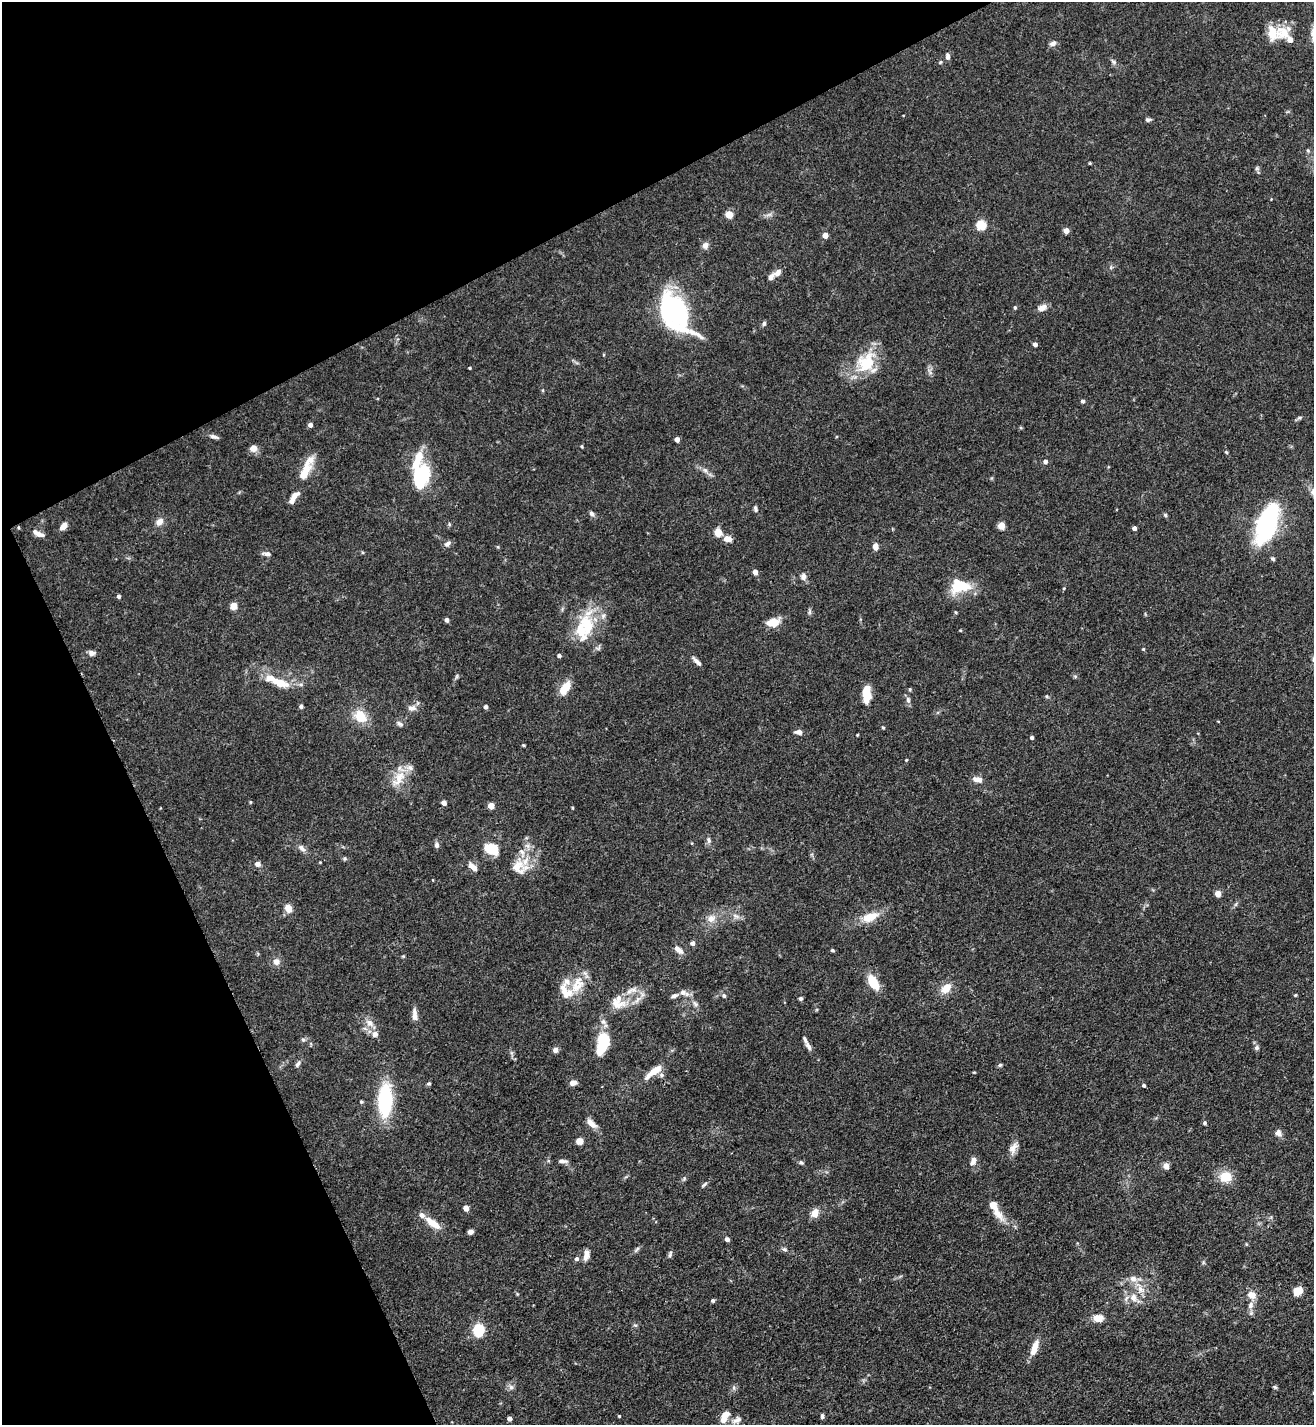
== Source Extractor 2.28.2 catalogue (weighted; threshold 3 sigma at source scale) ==
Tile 5 of 4 x 4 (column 1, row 2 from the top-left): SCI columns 153-1464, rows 2849-4271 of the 5688 x 5699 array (HDU 1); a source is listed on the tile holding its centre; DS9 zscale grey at full resolution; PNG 1316 x 1427 px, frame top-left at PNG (2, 2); no overlay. Shown black and unused: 25% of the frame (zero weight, under 3 of 5 exposures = <1% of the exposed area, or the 3 px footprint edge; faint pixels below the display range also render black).
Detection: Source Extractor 2.28.2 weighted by HDU 2 'WHT'; one run over the whole footprint, this tile lists its part. Background 0.0758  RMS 0.004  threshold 0.018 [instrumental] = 3 sigma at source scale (4.5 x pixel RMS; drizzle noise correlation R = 1.50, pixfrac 1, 0.05/0.05 arcsec/px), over >= 5 px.
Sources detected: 188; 18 inside a brighter listed object's ellipse — not listed separately; the other 170 listed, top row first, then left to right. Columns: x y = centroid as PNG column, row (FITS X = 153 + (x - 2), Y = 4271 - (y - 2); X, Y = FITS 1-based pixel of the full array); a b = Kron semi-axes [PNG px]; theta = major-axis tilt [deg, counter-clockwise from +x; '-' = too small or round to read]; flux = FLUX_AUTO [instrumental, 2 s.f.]
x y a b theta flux
1283 33 22 17 14 8.6
1053 43 9 6 20 1.4
947 57 8 5 -86 1.3
941 62 6 3 69 0.43
1114 62 7 5 -36 0.89
1148 120 7 5 -6 0.81
1090 163 3 3 - 0.37
729 215 5 5 - 8.6
981 225 5 5 - 23
1066 230 4 4 - 3.4
825 235 4 4 - 3.4
705 245 8 7 - 1.9
777 273 11 7 42 2.1
1015 307 4 3 - 0.59
1042 308 12 7 23 2.4
675 313 42 25 -60 60
764 323 6 5 - 0.78
1035 344 4 4 - 1.8
865 362 34 20 48 15
470 368 3 2 - 0.42
1083 401 5 4 - 1
1299 418 8 3 19 0.68
310 425 4 4 - 1.7
214 437 11 5 -15 1.4
677 439 4 4 - 2.4
582 446 5 3 - 0.4
253 448 10 8 15 2.4
1226 452 5 4 - 0.46
310 460 19 12 57 4.3
1045 462 5 4 - 1.3
705 470 6 5 - 1
304 474 16 10 54 4.5
421 475 22 14 74 29
294 497 18 7 56 3
755 509 8 4 -81 0.96
592 514 8 5 -56 1.1
1165 515 6 5 - 0.57
159 522 10 7 51 2.5
1266 524 41 18 69 52
63 526 9 5 50 2.6
1001 526 5 4 - 8.6
1134 528 4 4 - 1.7
718 532 10 8 -59 3.5
38 534 13 5 -24 2.5
727 539 8 6 -7 3.2
448 543 10 6 32 1.4
875 546 9 6 -89 2
498 547 5 3 - 0.41
267 554 11 5 -2 1.4
1273 559 6 5 - 0.64
755 572 4 4 - 3.1
803 576 9 7 90 1.7
960 586 23 15 0 13
119 596 4 4 - 0.96
233 606 6 5 - 4.2
956 612 5 3 - 0.41
447 620 4 4 - 1.5
773 622 15 9 8 5.2
586 624 40 16 83 15
1143 649 4 3 - 0.44
92 653 8 6 -3 1.6
559 655 4 4 - 1
697 661 13 4 -45 1.6
280 683 19 9 -17 7.6
565 688 16 8 55 6.6
866 693 15 7 90 11
908 700 10 6 -80 1.2
301 706 5 4 - 0.88
486 707 4 4 - 1.4
412 708 12 7 5 2.1
360 716 16 12 -42 7.5
1218 721 4 2 - 0.26
400 724 10 6 -30 1.1
883 727 5 3 - 0.4
798 732 9 5 -2 1.6
857 735 3 3 - 0.36
1032 737 4 4 - 0.92
906 760 4 3 - 0.4
399 778 28 11 56 7
977 779 13 6 -11 2.4
250 802 4 4 - 0.39
444 803 4 4 - 2.4
491 806 4 4 - 5.2
573 808 4 3 - 0.4
709 840 7 5 -70 0.95
436 845 8 6 -80 1.3
302 848 13 6 -45 1.7
491 849 16 10 -25 8.7
345 859 6 4 71 0.56
320 862 3 3 - 0.28
258 864 8 7 - 1.6
473 867 12 6 -44 2.6
519 867 24 18 -19 8.2
1218 894 4 4 - 5.2
288 908 5 4 - 9.4
736 916 10 5 -35 1.3
870 917 20 10 22 7.2
711 919 11 10 - 3
692 943 5 4 - 1.4
679 950 13 6 -38 2.1
832 950 4 3 - 0.65
276 961 8 8 - 2.2
873 982 14 7 -59 9.9
577 985 26 15 62 8.7
946 988 11 8 42 5.1
629 991 9 5 52 1.7
684 993 15 7 -21 2.2
1295 995 4 4 - 0.37
674 996 8 5 22 1.2
724 996 5 5 - 0.67
800 998 5 5 - 0.67
617 1004 23 14 -6 6.3
695 1004 8 4 -45 0.99
414 1014 17 6 -87 2.4
370 1023 12 8 -39 2.9
375 1034 9 8 - 1.9
303 1040 6 5 - 0.69
603 1044 22 11 74 16
808 1047 15 6 -61 1.5
1257 1048 6 6 - 0.87
555 1050 6 6 - 1.5
298 1064 9 5 53 1
1000 1065 5 5 - 0.63
654 1071 24 7 37 6
661 1075 6 5 - 0.89
429 1083 6 4 16 0.55
573 1083 8 6 13 2.1
1144 1085 4 4 - 0.8
385 1100 27 11 87 39
361 1102 4 4 - 0.47
591 1123 15 7 -43 3
1205 1123 4 4 - 0.73
1278 1133 9 7 -78 1.7
579 1141 5 5 - 3.6
1013 1148 16 8 63 2.7
973 1160 11 6 72 2.1
563 1161 12 4 -2 1.3
801 1162 7 4 -28 0.68
1166 1166 4 4 - 4.9
1225 1177 13 11 14 7.4
704 1185 10 3 41 0.75
466 1208 4 4 - 3.8
815 1213 8 6 62 4.7
998 1213 23 10 -55 5.2
433 1223 22 8 -36 5.6
470 1232 6 4 28 1.5
727 1239 4 4 - 1.7
637 1249 10 3 55 0.8
784 1249 7 5 -18 0.79
670 1254 9 4 72 0.88
586 1255 14 6 80 2.6
577 1259 5 5 - 1.1
1133 1279 10 9 - 2.7
1141 1289 13 8 -41 3.1
1298 1291 10 8 40 4.3
1252 1295 9 8 - 3.8
1133 1298 12 9 -68 3.6
713 1300 4 4 - 0.86
1250 1305 10 8 76 2.3
1098 1318 7 6 - 5.8
635 1325 6 4 -17 0.53
478 1330 14 12 85 9.2
1034 1348 20 7 68 4.7
511 1387 7 6 - 1.1
1275 1387 6 5 - 0.59
619 1416 3 3 - 0.34
822 1416 7 4 85 0.71
725 1417 16 8 60 3.9
509 1418 4 4 - 1.6
737 1420 15 7 28 2.2